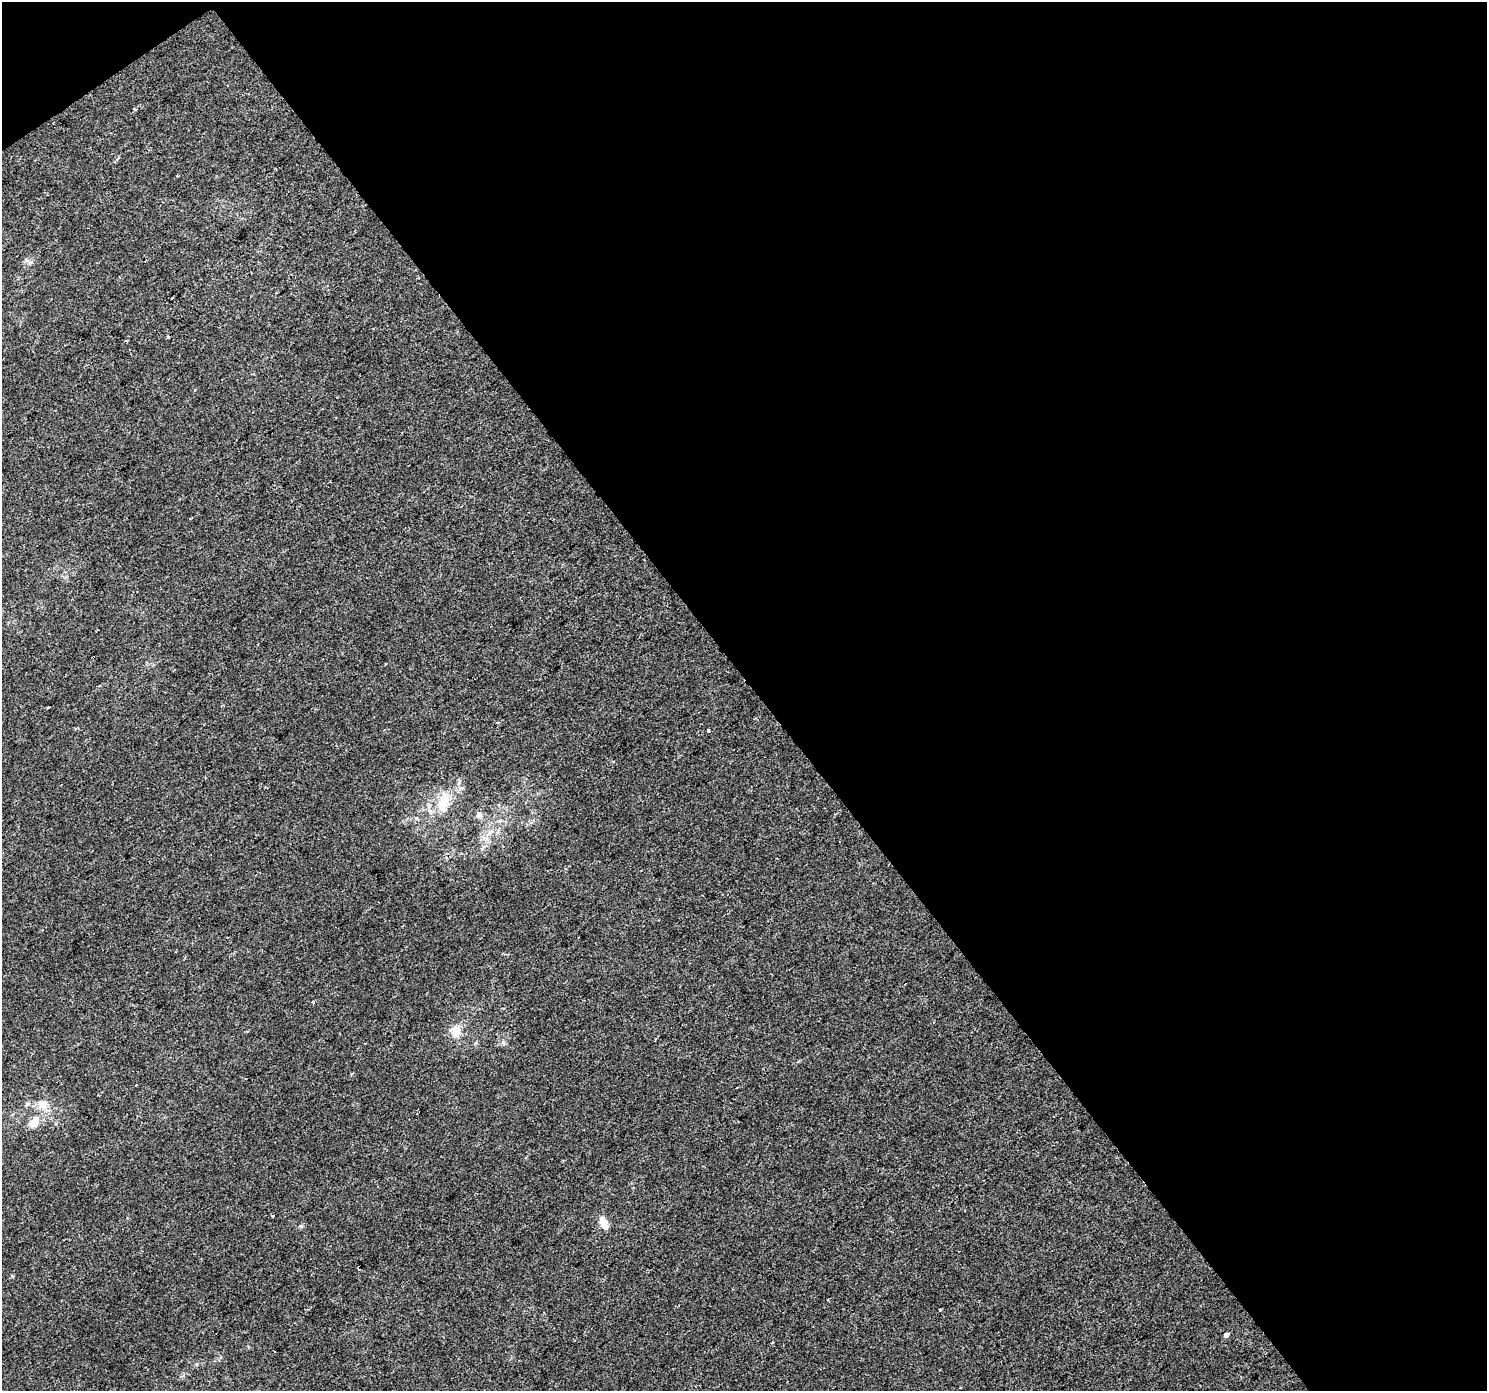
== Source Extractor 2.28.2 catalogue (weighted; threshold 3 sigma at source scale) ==
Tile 2 of 2 x 2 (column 2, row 1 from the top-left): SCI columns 1485-2969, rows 1461-2849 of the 2969 x 2940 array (HDU 1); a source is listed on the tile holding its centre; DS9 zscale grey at full resolution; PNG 1489 x 1393 px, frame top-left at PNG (2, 2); no overlay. Shown black and unused: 50% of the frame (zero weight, under 2 of 3 exposures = <1% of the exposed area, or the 3 px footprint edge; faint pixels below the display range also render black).
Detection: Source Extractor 2.28.2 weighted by HDU 2 'WHT'; one run over the whole footprint, this tile lists its part. Background 7.01e-05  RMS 0.0041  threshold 0.0183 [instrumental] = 3 sigma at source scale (4.5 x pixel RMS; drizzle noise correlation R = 1.50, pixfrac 1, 0.0396/0.0396 arcsec/px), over >= 5 px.
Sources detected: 20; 3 cosmic-ray / hot-pixel residue — not listed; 1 inside a brighter listed object's ellipse — not listed separately; the other 16 listed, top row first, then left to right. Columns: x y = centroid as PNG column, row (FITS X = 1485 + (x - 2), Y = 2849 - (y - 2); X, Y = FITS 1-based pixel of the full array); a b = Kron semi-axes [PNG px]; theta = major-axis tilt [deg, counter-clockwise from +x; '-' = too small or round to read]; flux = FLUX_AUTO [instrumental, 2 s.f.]
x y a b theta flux
168 337 3 3 - 1.6
125 341 4 2 - 0.41
47 708 3 2 - 0.37
708 730 3 3 - 2.4
443 803 28 15 83 9.4
479 815 8 8 - 1.7
313 1002 4 3 - 0.81
456 1031 17 14 -50 5.1
136 1085 3 2 - 0.39
27 1104 6 5 - 0.77
42 1104 14 11 -51 4.7
34 1122 18 13 69 5
272 1216 3 3 - 1
604 1223 17 8 -67 3.5
940 1310 3 3 - 0.63
1226 1335 4 4 - 6.7
Unlisted compact peaks at least as high as the median listed source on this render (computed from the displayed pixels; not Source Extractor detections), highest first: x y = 301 1226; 416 818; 482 849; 12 1276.